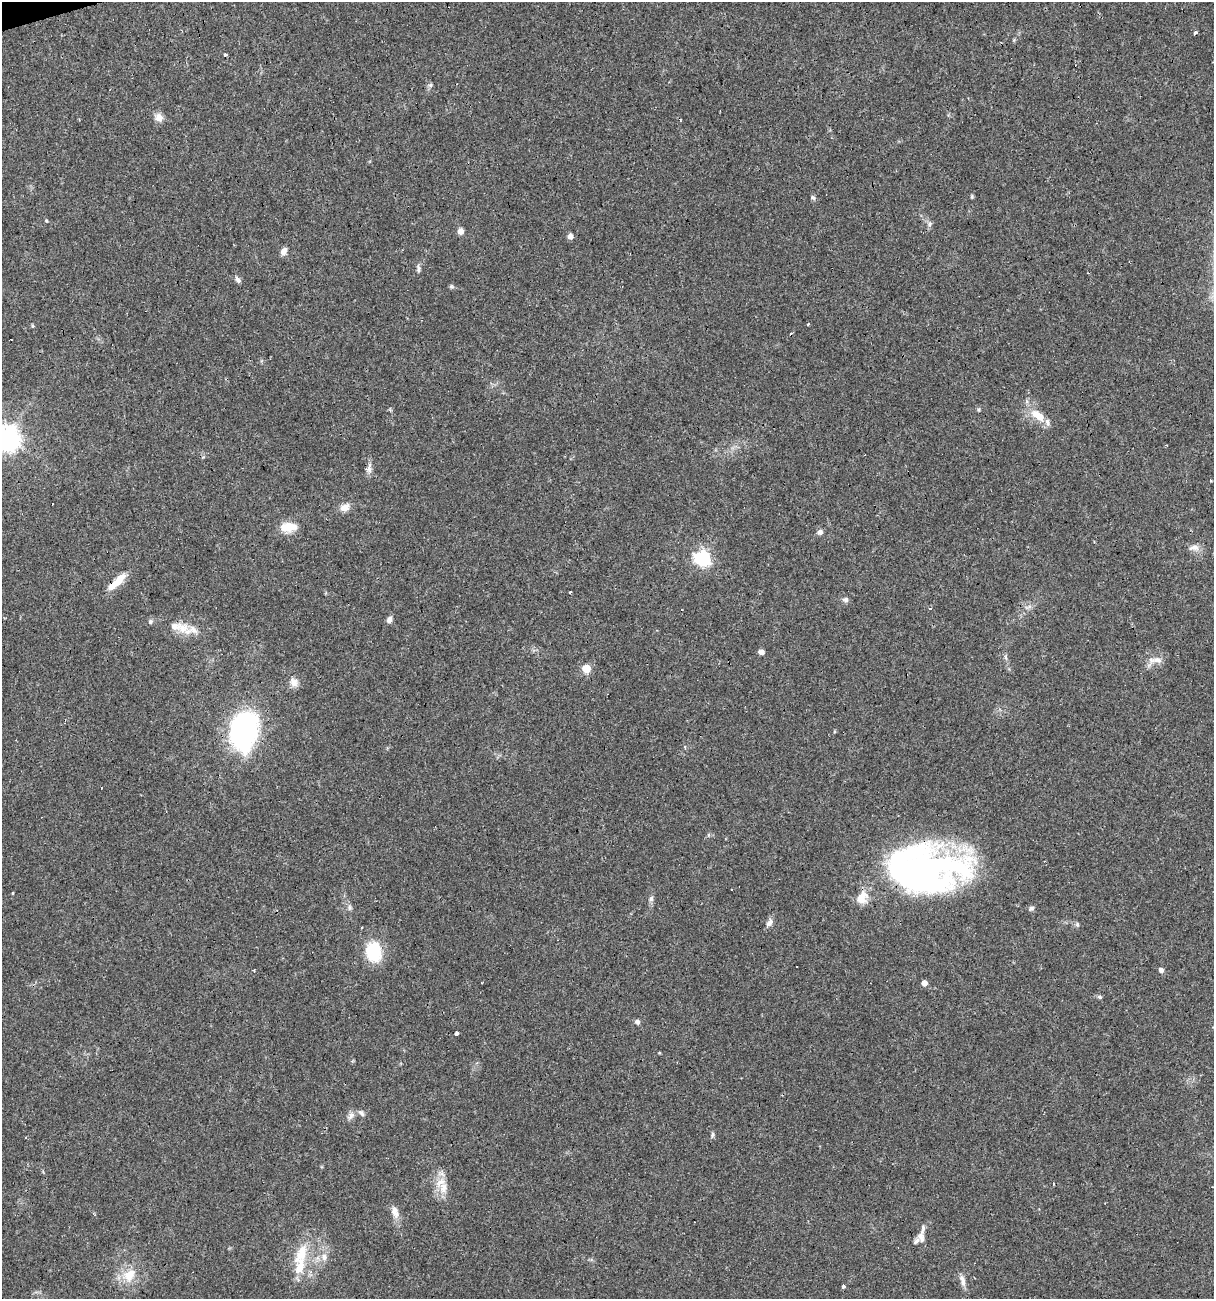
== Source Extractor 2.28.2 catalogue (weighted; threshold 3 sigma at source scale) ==
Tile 11 of 4 x 4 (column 3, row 3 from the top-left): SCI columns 2470-3681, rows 1297-2593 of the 4989 x 5186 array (HDU 1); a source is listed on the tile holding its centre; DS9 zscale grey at full resolution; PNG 1216 x 1301 px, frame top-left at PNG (2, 2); no overlay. Shown black and unused: <1% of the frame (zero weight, under 3 of 4 exposures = <1% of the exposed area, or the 3 px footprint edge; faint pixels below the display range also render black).
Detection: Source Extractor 2.28.2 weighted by HDU 2 'WHT'; one run over the whole footprint, this tile lists its part. Background 0.0332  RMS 0.0037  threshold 0.0168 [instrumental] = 3 sigma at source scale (4.5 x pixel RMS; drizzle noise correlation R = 1.50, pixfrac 1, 0.0396/0.0396 arcsec/px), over >= 5 px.
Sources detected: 81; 1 inside a brighter object's white glare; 7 cosmic-ray / hot-pixel residue — not listed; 7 inside a brighter listed object's ellipse — not listed separately; the other 66 listed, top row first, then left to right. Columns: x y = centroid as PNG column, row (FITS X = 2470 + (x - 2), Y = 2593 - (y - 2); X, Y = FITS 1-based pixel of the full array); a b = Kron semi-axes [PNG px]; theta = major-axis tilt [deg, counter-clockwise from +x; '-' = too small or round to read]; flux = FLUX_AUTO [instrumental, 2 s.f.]
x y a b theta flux
1196 33 3 3 - 6.1
225 55 3 3 - 2.6
430 85 6 5 - 0.71
159 117 11 9 -41 2.7
972 196 6 4 -90 0.46
813 198 7 5 -30 0.75
929 224 8 6 56 1.1
460 231 7 6 - 2
570 236 5 5 - 2
284 251 9 6 60 2.1
418 269 9 5 86 1
238 280 10 5 -45 1.2
452 287 7 4 -19 0.61
808 324 3 3 - 3.7
33 326 5 5 - 0.44
979 410 5 5 - 0.51
1038 415 24 11 -36 6.9
7 439 8 8 - 400
1166 445 3 3 - 0.38
369 468 11 6 88 2.7
1210 481 3 3 - 0.94
345 508 11 9 15 3
288 527 22 12 3 5.9
820 532 6 6 - 1.3
1194 547 17 7 5 2.2
702 558 7 6 - 87
117 582 29 8 43 6.3
570 592 3 3 - 1.2
846 600 7 7 - 1.1
930 608 3 3 - 1.1
389 620 8 6 68 1.5
150 622 6 6 - 0.91
182 627 22 15 -26 6
761 652 5 4 - 2.3
1155 660 24 10 15 3.6
586 668 5 5 - 14
294 682 12 9 -52 2.5
244 731 29 20 71 100
835 731 5 3 - 0.39
685 747 4 3 - 0.75
920 873 80 49 9 160
732 890 3 2 - 0.41
13 893 4 3 - 0.29
651 899 8 5 88 1.2
350 908 7 7 - 1
1031 908 9 6 28 0.87
769 923 12 7 57 1.7
1077 925 7 4 90 0.58
373 951 22 17 -84 15
796 967 3 3 - 0.65
1161 970 5 4 - 1.5
924 983 4 4 - 3.2
1099 997 6 4 -73 0.57
637 1022 6 6 - 1.1
456 1034 3 3 - 6.2
361 1113 10 6 -43 1.1
351 1116 12 7 48 1.8
712 1135 8 5 71 0.77
443 1188 18 12 -88 5.5
395 1211 16 9 -67 2.9
923 1229 20 5 79 1.6
301 1254 34 14 64 11
324 1257 10 8 -69 2.3
129 1275 22 16 50 7.9
962 1281 17 6 -76 2.3
843 1286 4 3 - 1.7
Overlapping masked pixels (flux is a lower limit): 2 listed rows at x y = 117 582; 920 873
Isophote crosses this tile's border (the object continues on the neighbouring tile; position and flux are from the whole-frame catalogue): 1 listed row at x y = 7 439